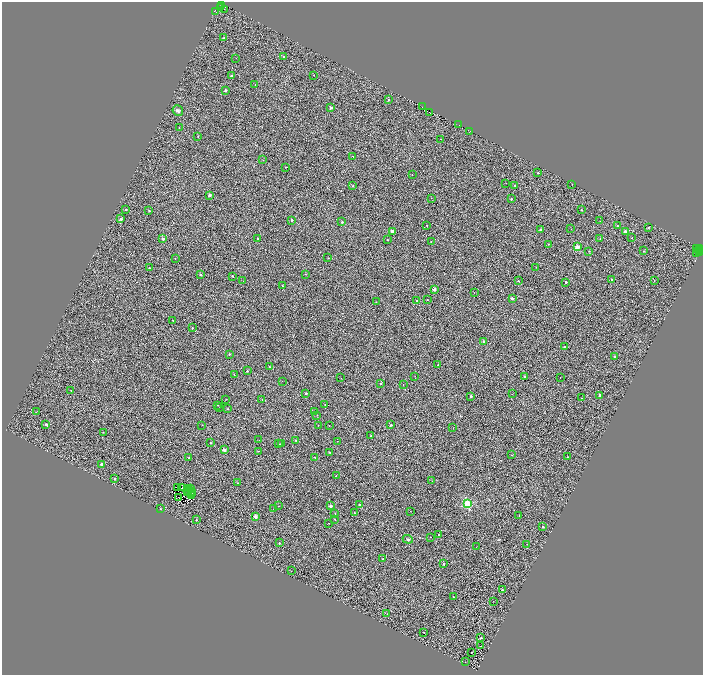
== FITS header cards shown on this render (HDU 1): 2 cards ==
NAXIS1  =                 1401
NAXIS2  =                 1346

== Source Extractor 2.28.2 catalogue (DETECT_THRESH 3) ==
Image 1401 x 1346 px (HDU 1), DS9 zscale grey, zoomed out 1/2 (1 PNG px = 2 x 2 image px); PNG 705 x 677 px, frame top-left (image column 1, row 1346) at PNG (2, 2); each listed source drawn as its Kron ellipse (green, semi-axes under 4 px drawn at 4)
Background 0.105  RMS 0.98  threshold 2.94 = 3 sigma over >= 5 px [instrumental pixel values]
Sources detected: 253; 71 cannot appear on this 1/2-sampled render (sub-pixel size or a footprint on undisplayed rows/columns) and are neither listed nor drawn; the other 182 listed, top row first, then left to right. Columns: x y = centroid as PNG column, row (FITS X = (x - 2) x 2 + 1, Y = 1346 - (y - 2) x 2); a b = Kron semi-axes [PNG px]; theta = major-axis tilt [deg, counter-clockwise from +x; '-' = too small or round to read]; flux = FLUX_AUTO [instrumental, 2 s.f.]
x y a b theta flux
222 6 2 1 - 230
220 7 2 1 - 680
225 10 2 1 - 270
215 11 4 3 - 3000
224 38 2 2 - 180
284 57 2 2 - 270
236 58 2 1 - 270
314 75 2 1 - 99
232 76 2 2 - 800
255 85 2 1 - 270
225 90 2 2 - 760
388 100 3 2 - 340
422 107 2 2 - 1100
331 108 2 2 - 1000
178 111 5 5 - 500
430 113 2 1 - 80
458 125 3 1 - 5.2
179 127 2 1 - 93
470 131 2 1 - 64
198 136 2 2 - 99
441 139 2 2 - 51
353 156 2 1 - 1300
262 160 3 2 - 75
286 167 2 1 - 110
538 173 2 2 - 280
412 175 2 2 - 890
506 183 2 1 - 61
572 184 2 1 - 59
515 185 2 2 - 260
353 186 2 2 - 210
209 195 2 2 - 1000
431 198 2 2 - 160
511 199 2 2 - 290
126 210 2 2 - 250
581 210 2 2 - 120
149 211 2 2 - 230
121 219 2 2 - 1300
292 220 2 2 - 940
600 221 2 1 - 58
342 222 2 2 - 400
427 225 2 2 - 1900
617 226 2 2 - 250
648 228 2 2 - 150
571 229 2 1 - 440
541 230 2 2 - 1200
392 231 2 2 - 1700
625 231 2 2 - 1600
632 237 2 2 - 120
257 238 2 2 - 190
163 239 2 2 - 1100
600 239 2 2 - 660
388 240 2 2 - 170
431 241 2 1 - 3200
549 244 2 2 - 170
577 247 3 2 - 4100
697 248 4 2 - 800
700 249 2 1 - 470
698 250 2 2 - 310
589 251 2 2 - 130
644 251 2 2 - 220
699 252 2 1 - 890
697 254 3 1 - 350
328 258 2 2 - 170
175 259 3 2 - 59
536 267 2 1 - 100
149 268 2 2 - 150
305 274 2 2 - 64
201 275 3 2 - 320
232 276 2 2 - 330
611 280 2 2 - 560
654 280 2 1 - 75
243 281 2 1 - 170
518 281 2 2 - 210
566 282 2 2 - 700
283 286 2 2 - 210
434 289 2 2 - 1500
474 293 2 2 - 46
512 298 2 2 - 810
427 300 2 2 - 140
417 301 2 2 - 390
376 302 2 1 - 42
173 320 2 2 - 110
192 328 2 2 - 190
484 341 2 2 - 960
564 347 2 2 - 210
229 354 2 2 - 240
615 357 2 2 - 430
438 365 2 2 - 270
270 367 2 2 - 350
247 371 2 2 - 260
234 374 3 2 - 73
415 376 2 1 - 45
525 377 2 2 - 1000
560 377 2 1 - 210
341 378 2 1 - 250
282 381 2 2 - 57
381 383 2 2 - 250
403 385 2 1 - 170
71 391 2 1 - 450
306 393 2 2 - 510
513 394 2 2 - 51
600 395 2 2 - 670
471 396 2 2 - 260
581 398 2 1 - 320
262 399 2 1 - 170
225 400 2 2 - 57
217 405 2 2 - 260
325 405 2 1 - 190
220 408 2 1 - 550
228 409 2 2 - 120
37 411 2 1 - 35
314 411 2 1 - 74
317 415 2 2 - 82
46 424 2 2 - 500
202 425 2 2 - 77
318 425 2 1 - 67
329 425 2 2 - 57
391 425 2 2 - 290
453 428 2 1 - 430
103 432 2 2 - 91
371 435 2 2 - 270
259 440 2 1 - 150
296 440 2 2 - 130
337 441 2 1 - 370
211 443 2 2 - 170
279 444 2 1 - 950
281 444 2 2 - 460
224 450 2 2 - 2500
258 451 2 2 - 560
330 452 2 2 - 300
511 455 2 1 - 70
314 457 2 2 - 140
567 457 2 2 - 200
189 458 2 2 - 140
102 464 2 2 - 1500
336 476 2 2 - 170
115 479 2 2 - 210
432 481 3 2 - 52
238 483 2 2 - 180
178 487 2 1 - 63
182 488 3 1 - 98
188 489 3 1 - 61
191 489 2 1 - 23
189 490 2 1 - 35
187 491 2 1 - 29
191 492 2 1 - 43
193 494 2 1 - 47
191 496 2 1 - 50
179 498 2 1 - 33
467 504 3 3 - 16000
360 505 2 2 - 460
278 506 2 1 - 85
330 506 2 2 - 2000
161 509 2 2 - 150
273 509 2 1 - 230
410 511 2 1 - 1200
335 513 2 1 - 140
355 513 2 2 - 200
519 515 2 1 - 190
255 517 2 2 - 2400
335 519 2 1 - 170
196 520 2 2 - 230
329 523 2 2 - 580
543 527 2 2 - 390
438 534 2 2 - 200
430 537 2 1 - 640
408 539 5 4 - 380
279 543 2 2 - 250
527 544 2 1 - 47
476 547 2 1 - 130
383 559 2 2 - 290
444 564 2 2 - 250
291 571 2 1 - 170
502 590 2 2 - 320
453 597 2 2 - 160
493 601 2 1 - 130
387 614 2 1 - 66
423 633 2 1 - 650
481 638 2 2 - 450
481 646 2 1 - 61
472 652 2 1 - 89
465 662 2 1 - 45
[71 sub-pixel or undisplayed-footprint detections neither listed nor drawn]